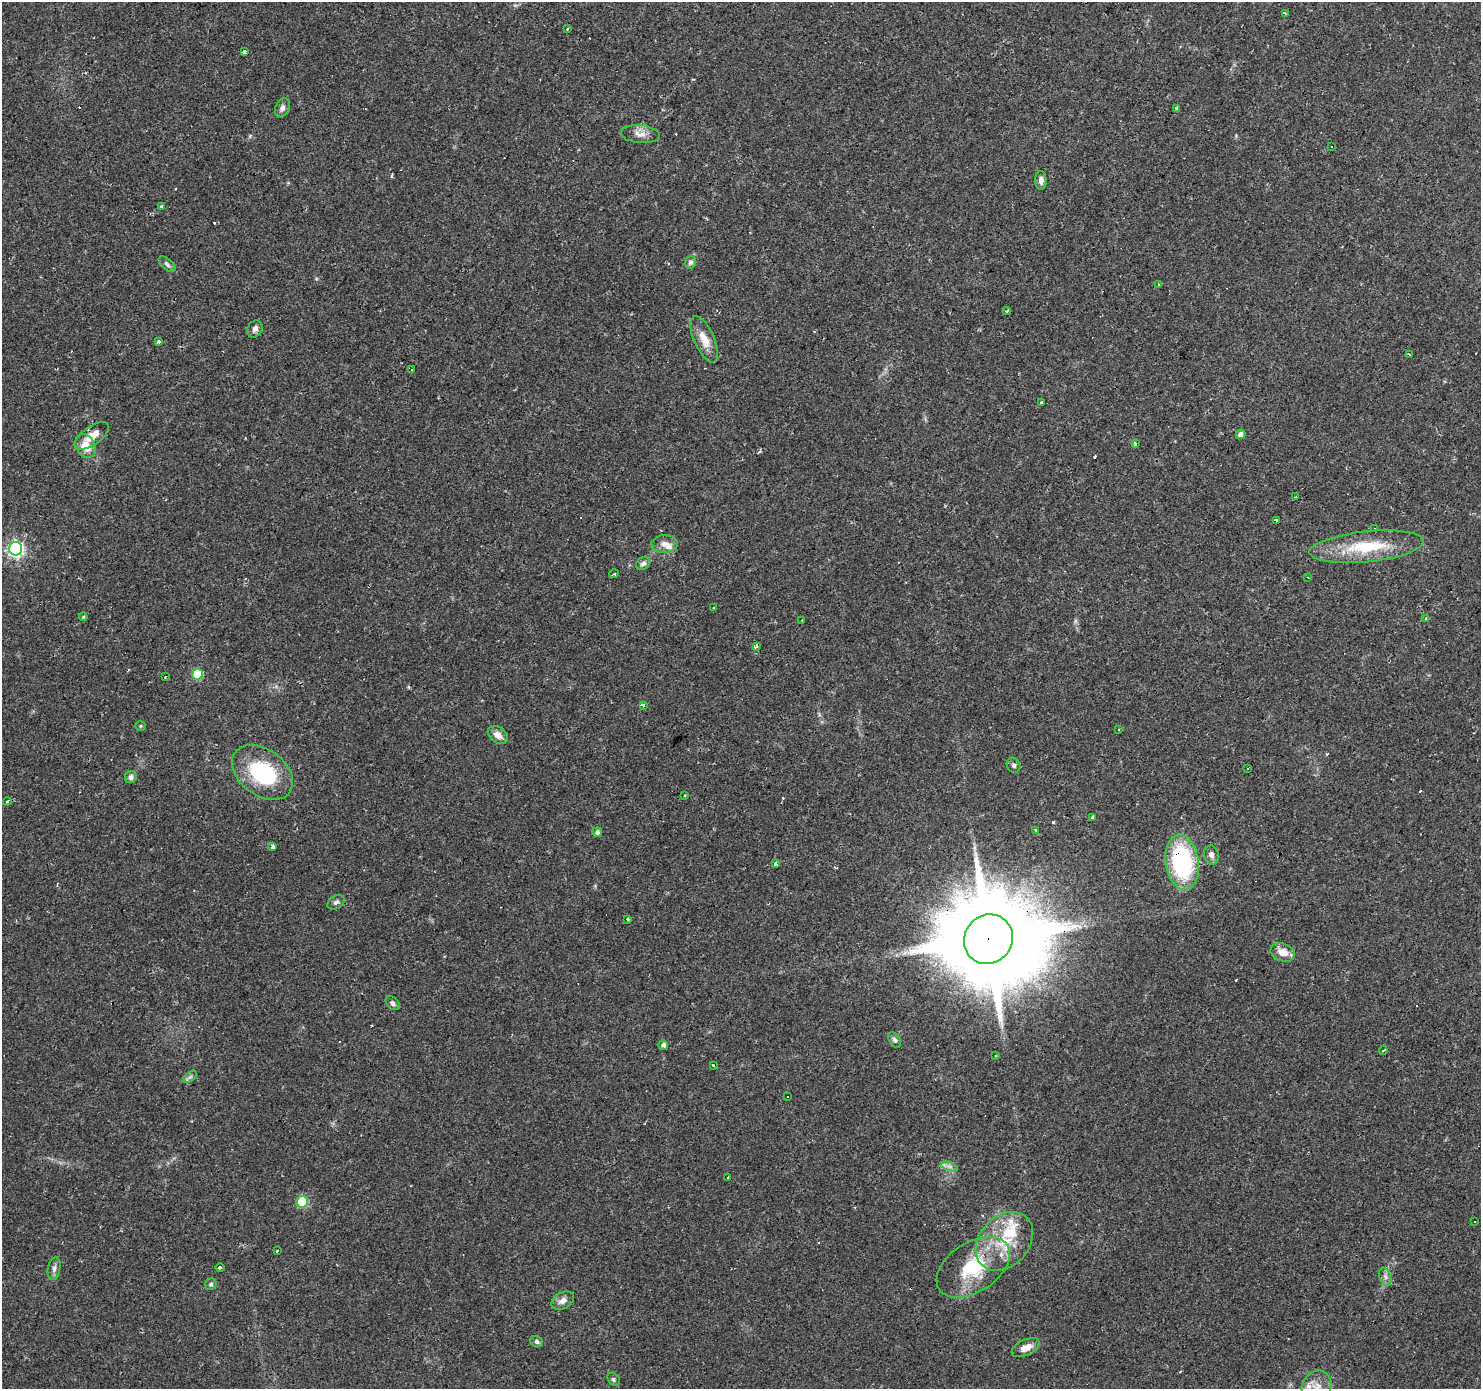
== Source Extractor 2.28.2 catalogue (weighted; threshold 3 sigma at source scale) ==
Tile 10 of 4 x 4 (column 2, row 3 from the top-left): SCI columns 1481-2959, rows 1568-2954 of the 5920 x 5977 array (HDU 1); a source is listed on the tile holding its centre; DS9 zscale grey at full resolution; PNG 1483 x 1391 px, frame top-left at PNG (2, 2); each listed source drawn as its Kron ellipse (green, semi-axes under 4 px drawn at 4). Shown black and unused: <1% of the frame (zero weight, under 2 of 3 exposures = <1% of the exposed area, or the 3 px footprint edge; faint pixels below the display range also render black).
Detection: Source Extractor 2.28.2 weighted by HDU 2 'WHT'; one run over the whole footprint, this tile lists its part. Background 0.0427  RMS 0.0037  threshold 0.0167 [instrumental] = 3 sigma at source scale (4.5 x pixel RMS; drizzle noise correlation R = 1.50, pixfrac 1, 0.0396/0.0396 arcsec/px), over >= 5 px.
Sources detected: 103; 15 cosmic-ray / hot-pixel residue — neither listed nor drawn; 4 inside a brighter listed object's ellipse — not listed separately; the other 84 listed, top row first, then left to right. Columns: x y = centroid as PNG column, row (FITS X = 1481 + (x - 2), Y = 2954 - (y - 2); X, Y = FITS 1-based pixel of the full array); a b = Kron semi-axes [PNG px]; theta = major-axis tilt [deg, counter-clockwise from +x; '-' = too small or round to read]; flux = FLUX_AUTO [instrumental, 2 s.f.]
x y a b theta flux
1285 13 3 3 - 16
568 29 3 2 - 0.48
244 52 3 3 - 7
282 108 10 6 66 1.6
1176 108 3 3 - 2.9
640 134 19 9 -5 3.1
1332 146 3 2 - 0.42
1041 180 9 5 -88 1.6
162 207 4 3 - 8.6
690 262 7 5 69 0.98
167 264 10 5 -40 1
1159 284 3 3 - 1.2
1007 311 4 3 - 0.61
255 329 9 7 56 1.5
704 340 25 10 -66 5.9
158 342 3 3 - 3.7
1409 355 3 3 - 2.8
412 369 3 3 - 0.73
1042 402 3 3 - 0.87
1241 434 5 4 - 1.7
92 436 20 9 35 5.2
1135 443 3 3 - 0.74
86 446 12 9 -64 5.7
1295 497 4 2 - 0.28
1276 520 3 3 - 0.94
1375 529 3 3 - 1.7
665 544 13 9 1 2.6
1366 547 57 15 6 20
16 549 7 6 - 100
643 563 8 6 35 1.2
614 574 5 3 - 0.41
1308 577 3 3 - 0.49
714 607 3 3 - 0.58
83 617 4 4 - 0.46
1425 619 3 3 - 4.1
802 620 3 3 - 1
756 646 4 3 - 1.5
197 674 5 5 - 18
165 677 2 2 - 0.43
643 705 3 3 - 1.4
140 726 5 4 - 0.46
1119 730 3 3 - 1.9
498 735 11 7 -35 2.8
1014 765 8 6 -61 1
1247 768 3 3 - 1.3
262 772 34 23 -36 31
131 777 6 6 - 1.2
684 795 4 3 - 0.34
7 801 4 3 - 2.2
1093 817 4 3 - 5.3
1036 830 3 3 - 0.67
597 832 5 5 - 1.1
273 846 4 3 - 2.4
1211 855 9 7 -76 1.7
1182 862 28 16 -81 46
775 863 3 3 - 2.7
336 902 9 6 32 1.1
628 919 3 3 - 0.69
988 939 25 24 - 9300
1283 952 13 9 -21 4
393 1003 8 5 -46 1.2
895 1040 8 5 -57 0.87
663 1045 5 5 - 1.1
1383 1050 4 3 - 0.67
996 1055 3 3 - 1.3
713 1065 3 3 - 0.56
190 1077 8 4 36 0.82
787 1097 3 2 - 0.4
950 1167 9 4 -18 1.1
728 1177 3 2 - 0.27
302 1202 6 5 - 24
1475 1221 3 3 - 1
1004 1241 33 25 47 18
278 1251 3 3 - 1.2
220 1267 5 3 - 0.44
973 1267 41 24 33 24
54 1269 11 6 79 1.4
1385 1277 9 5 -70 1.4
211 1284 6 5 - 0.7
563 1301 12 8 28 2.3
537 1342 6 5 - 0.93
1026 1348 15 7 25 3.7
614 1379 7 5 -48 0.75
1317 1387 16 14 60 5.2
Overlapping masked pixels (flux is a lower limit): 3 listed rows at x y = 92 436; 1182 862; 988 939
Isophote crosses this tile's border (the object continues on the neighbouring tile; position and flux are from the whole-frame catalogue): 1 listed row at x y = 1317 1387
Unlisted compact peaks at least as high as the median listed source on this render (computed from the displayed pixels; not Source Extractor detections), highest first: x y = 1053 822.